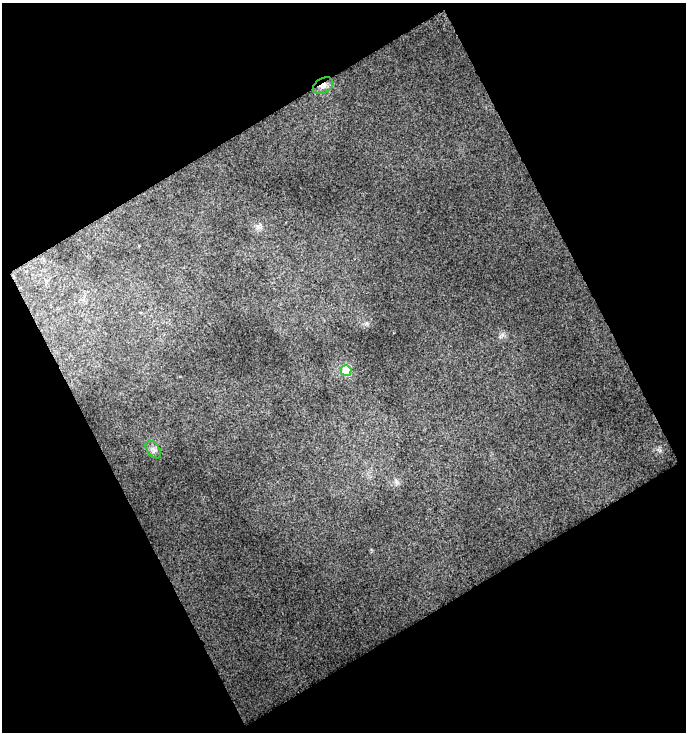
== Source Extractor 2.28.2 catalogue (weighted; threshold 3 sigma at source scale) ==
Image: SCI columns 18-701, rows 1-730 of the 719 x 730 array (HDU 1 of 3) = the unmasked area's bounding box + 8 px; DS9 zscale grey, full resolution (1 PNG px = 1 image px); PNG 688 x 734 px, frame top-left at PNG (2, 3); each listed source drawn as its Kron ellipse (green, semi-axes under 4 px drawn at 4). Shown black and unused: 48% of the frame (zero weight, under 2 of 3 exposures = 2% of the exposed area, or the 3 px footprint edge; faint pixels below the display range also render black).
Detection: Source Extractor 2.28.2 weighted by HDU 2 'WHT'. Background 0.0748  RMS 0.045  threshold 0.2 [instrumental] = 3 sigma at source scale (4.5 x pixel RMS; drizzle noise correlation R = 1.50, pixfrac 1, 0.0396/0.0396 arcsec/px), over >= 5 px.
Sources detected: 3; all 3 listed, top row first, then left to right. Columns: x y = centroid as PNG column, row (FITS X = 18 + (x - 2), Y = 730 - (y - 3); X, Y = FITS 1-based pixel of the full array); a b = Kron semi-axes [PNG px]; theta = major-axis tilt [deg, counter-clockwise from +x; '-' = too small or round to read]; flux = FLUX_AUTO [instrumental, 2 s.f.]
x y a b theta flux
323 86 11 7 31 24
346 370 5 5 - 170
153 449 10 6 -52 15
Overlapping masked pixels (flux is a lower limit): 1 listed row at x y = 323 86